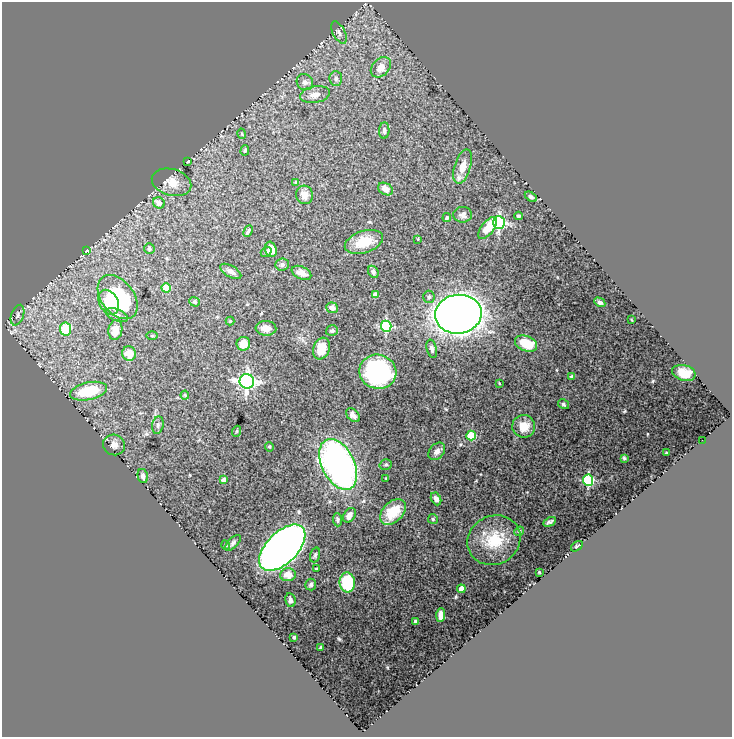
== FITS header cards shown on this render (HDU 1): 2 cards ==
NAXIS1  =                  730
NAXIS2  =                  735

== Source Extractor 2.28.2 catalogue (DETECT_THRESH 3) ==
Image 730 x 735 px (HDU 1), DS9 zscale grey, 1 PNG px = 1 image px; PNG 734 x 739 px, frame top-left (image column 1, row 735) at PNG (2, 2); each listed source drawn as its Kron ellipse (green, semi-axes under 4 px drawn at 4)
Background 1.15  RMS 0.025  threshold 0.0762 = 3 sigma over >= 5 px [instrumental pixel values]
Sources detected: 105; all 105 listed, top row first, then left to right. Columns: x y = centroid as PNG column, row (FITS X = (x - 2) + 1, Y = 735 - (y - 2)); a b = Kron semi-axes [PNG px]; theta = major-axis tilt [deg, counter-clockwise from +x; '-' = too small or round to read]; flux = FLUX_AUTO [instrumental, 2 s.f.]
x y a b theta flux
339 33 12 6 -63 6.4
381 67 11 8 46 18
336 79 7 6 - 5.5
305 82 8 7 - 7
315 95 15 8 10 13
384 131 8 5 85 4.5
242 134 5 3 - 1.7
245 150 5 4 - 2.3
187 162 4 3 - 2
463 166 18 8 73 21
172 182 20 13 -16 26
296 182 4 3 - 2.1
385 189 8 5 -30 13
304 195 9 8 - 13
531 197 6 4 -32 3.1
159 203 6 5 - 17
463 215 9 7 0 7.2
519 216 4 3 - 2.3
447 218 4 4 - 3.3
499 222 6 6 - 260
488 228 13 6 53 28
248 231 6 3 64 3
418 239 3 3 - 1.2
364 242 20 11 18 39
149 249 5 5 - 3
271 249 8 5 -71 16
86 251 4 3 - 1.3
266 252 6 5 - 3.4
282 265 7 6 - 4.4
231 271 12 5 -31 7.3
373 272 6 5 - 4.3
301 273 10 6 -24 11
166 288 4 4 - 32
375 295 4 4 - 9.3
118 297 25 16 -52 160
429 297 6 5 - 3.8
109 302 13 9 -63 36
195 302 5 4 - 2.9
600 302 6 4 -30 4.8
332 308 6 5 - 6.3
458 314 23 19 7 1700
18 315 11 6 70 6.2
117 315 12 6 -22 6.9
632 320 4 2 - 1.3
230 321 4 4 - 1.5
386 326 5 5 - 150
266 328 10 7 -4 10
65 329 7 5 -81 55
115 330 10 7 80 21
332 331 6 5 - 4.5
152 336 5 3 - 1.7
526 343 11 7 -20 48
243 344 7 6 - 22
321 349 11 8 71 24
432 349 9 5 -75 5.4
129 353 7 7 - 23
378 372 18 17 - 240
684 373 12 7 -14 19
572 377 4 3 - 3.4
247 381 7 7 - 540
499 383 3 2 - 1.4
89 391 19 8 12 74
185 395 4 4 - 1.7
563 404 6 4 -33 2.5
353 415 8 5 -43 6.8
158 425 9 5 82 4.3
524 426 11 11 - 19
237 431 6 3 70 1.6
471 436 5 4 - 67
702 440 2 2 - 1.6
114 445 11 10 - 10
269 447 5 4 - 2.1
437 451 10 7 48 8
666 453 3 2 - 1.7
624 458 3 3 - 1.8
338 464 27 16 -63 690
386 465 6 5 - 2.7
143 476 7 5 -78 5.7
386 478 3 3 - 1.6
224 480 4 4 - 11
588 480 5 5 - 180
436 499 7 5 -64 8
393 512 15 10 44 52
349 515 8 5 55 11
433 519 5 5 - 2.7
337 520 7 4 -84 3.4
550 522 7 3 26 3.6
519 531 5 4 - 2.2
494 540 27 24 29 57
233 543 10 5 46 4.3
225 545 5 3 - 1.6
577 546 7 2 35 2.1
282 548 29 15 45 1300
315 555 7 4 74 3.1
316 569 3 3 - 1.6
539 572 3 2 - 1.1
288 575 8 6 5 17
347 582 10 8 -84 84
311 584 6 5 - 3.1
461 589 4 4 - 16
290 600 7 5 -80 4.6
441 615 7 4 87 11
415 622 4 3 - 2.8
294 637 3 3 - 2
320 647 3 2 - 1.2